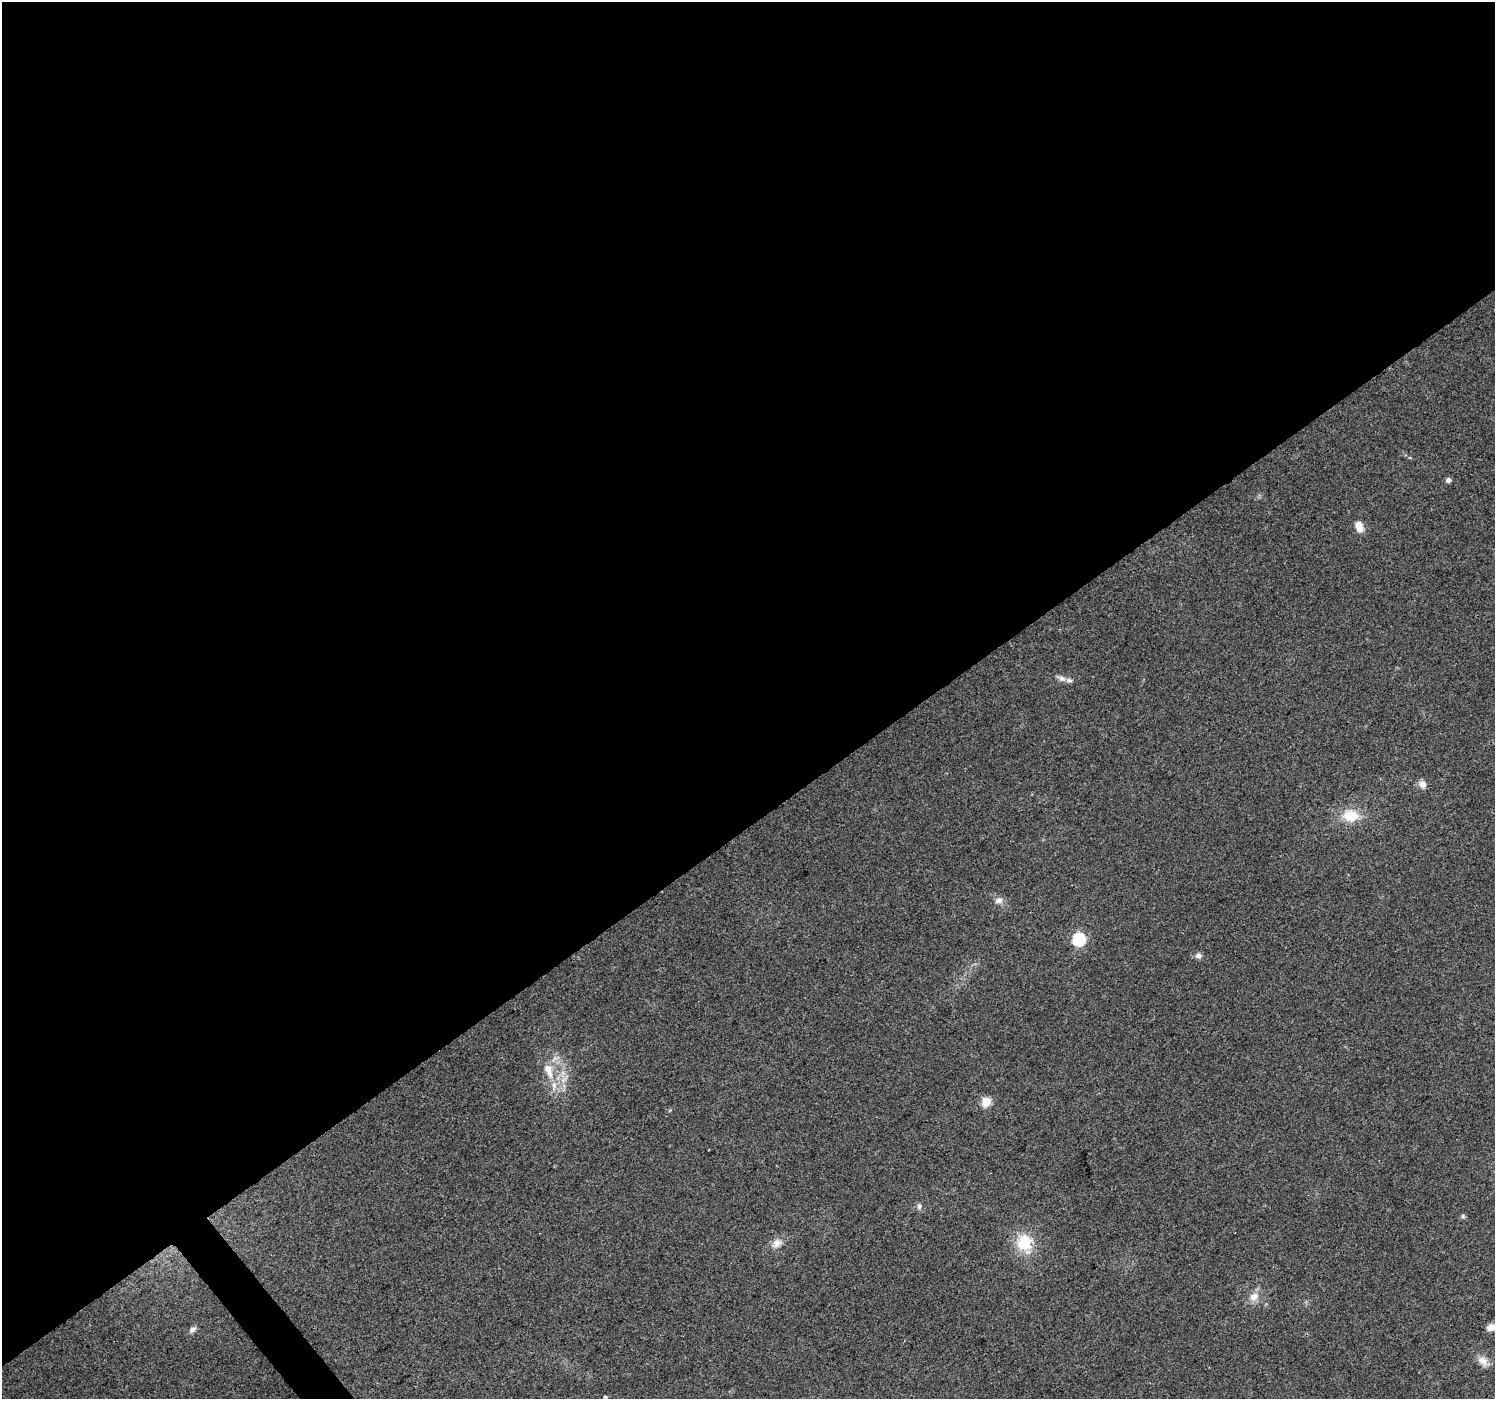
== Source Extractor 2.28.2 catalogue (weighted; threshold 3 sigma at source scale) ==
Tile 2 of 4 x 4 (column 2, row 1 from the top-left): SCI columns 1497-2989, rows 4387-5783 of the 5976 x 5916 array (HDU 1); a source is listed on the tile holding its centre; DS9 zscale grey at full resolution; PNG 1497 x 1401 px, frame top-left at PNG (2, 2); no overlay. Shown black and unused: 60% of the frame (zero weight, under 2 of 3 exposures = <1% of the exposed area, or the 3 px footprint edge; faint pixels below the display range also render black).
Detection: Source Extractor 2.28.2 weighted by HDU 2 'WHT'; one run over the whole footprint, this tile lists its part. Background 0.106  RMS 0.0086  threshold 0.0387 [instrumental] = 3 sigma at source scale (4.5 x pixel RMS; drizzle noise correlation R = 1.50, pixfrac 1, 0.0396/0.0396 arcsec/px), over >= 5 px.
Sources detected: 21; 2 inside a brighter listed object's ellipse — not listed separately; the other 19 listed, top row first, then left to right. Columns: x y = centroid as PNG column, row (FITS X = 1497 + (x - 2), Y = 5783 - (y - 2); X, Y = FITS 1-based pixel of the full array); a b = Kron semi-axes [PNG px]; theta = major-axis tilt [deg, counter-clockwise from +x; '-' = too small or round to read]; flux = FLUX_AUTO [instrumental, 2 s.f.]
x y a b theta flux
1448 480 5 5 - 3.6
1359 527 14 9 -69 7.3
1062 678 9 7 -43 3.5
1422 784 9 9 - 5.1
1351 816 20 16 -2 20
999 900 11 8 17 4.3
1079 939 6 6 - 110
1198 955 6 6 - 4
548 1070 24 10 -70 14
986 1102 5 5 - 36
919 1206 8 6 86 2.6
1463 1216 6 5 - 1.4
776 1243 13 10 44 6.6
1024 1243 22 20 76 27
1254 1297 12 9 40 7.6
1491 1327 12 9 14 6.4
193 1329 9 6 27 2.9
1483 1361 16 10 -33 7.1
605 1397 4 4 - 1.4
Isophote crosses this tile's border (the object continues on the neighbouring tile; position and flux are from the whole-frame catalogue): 1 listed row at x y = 1491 1327